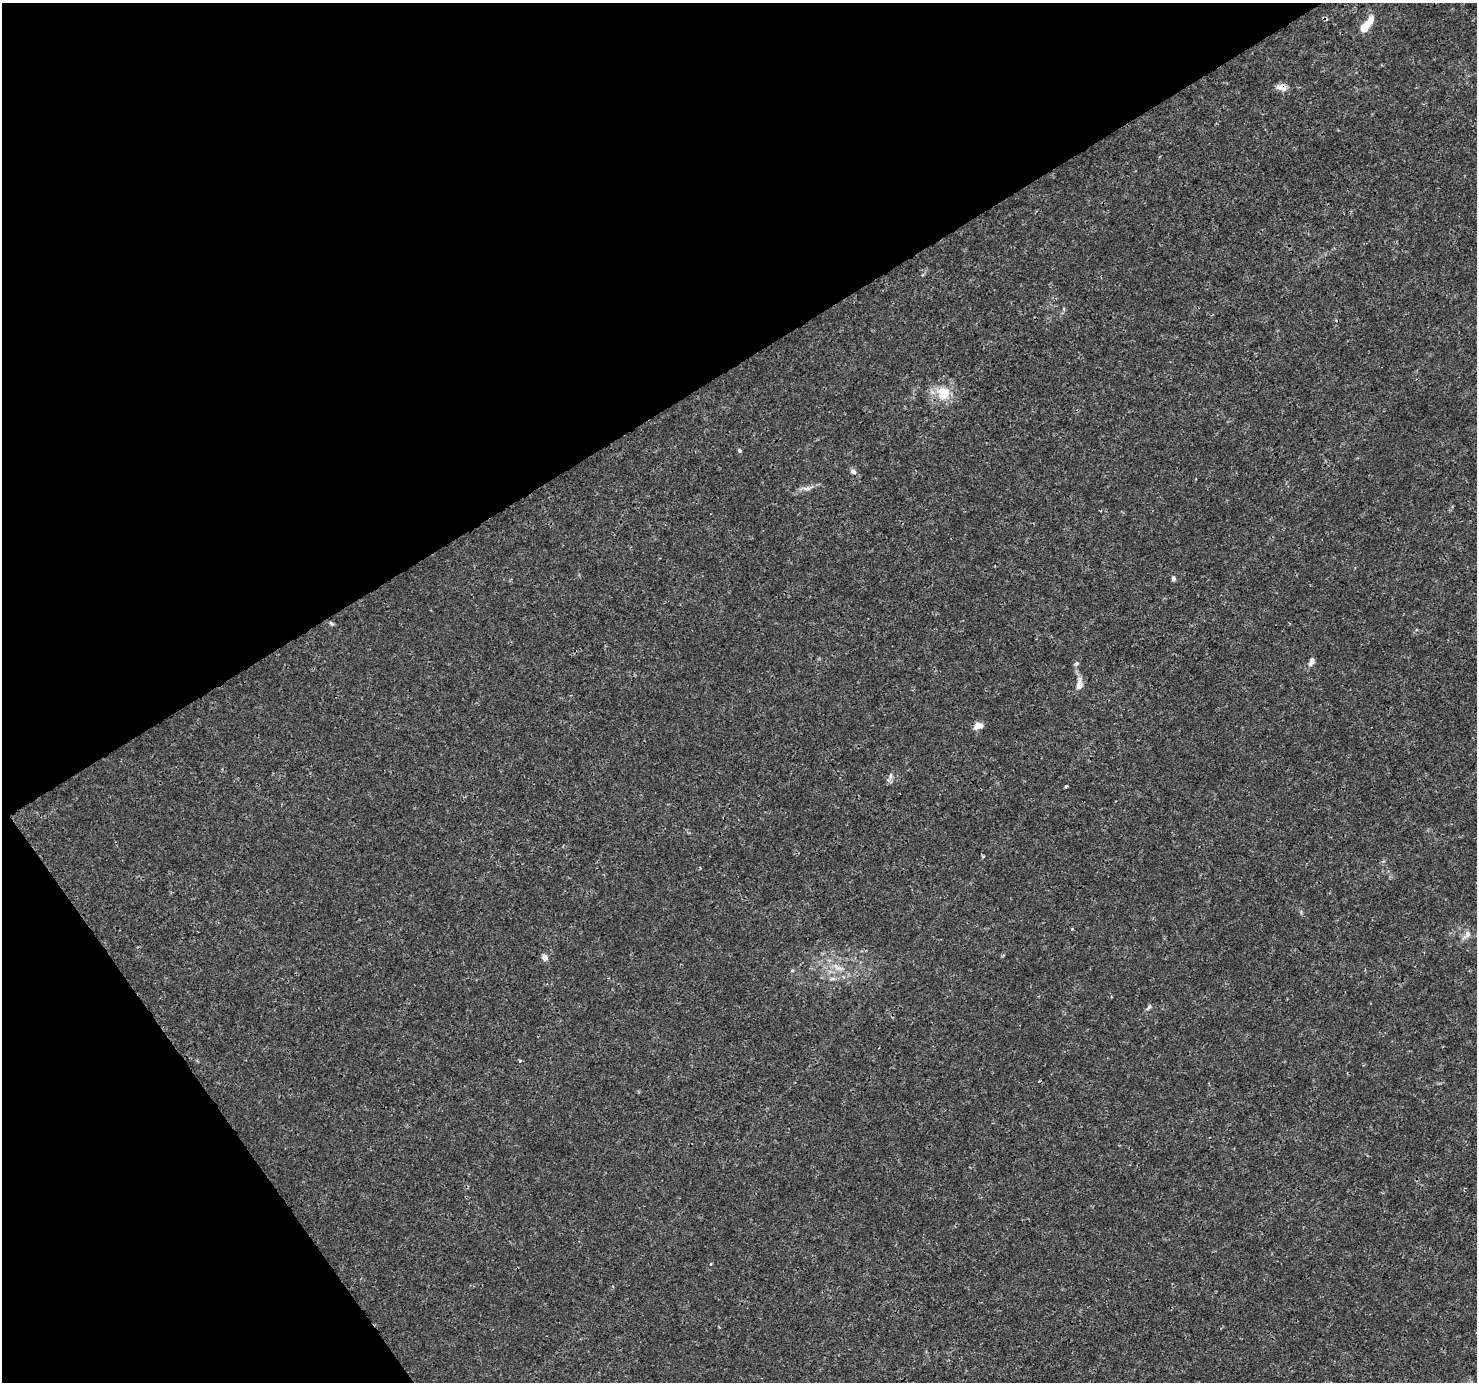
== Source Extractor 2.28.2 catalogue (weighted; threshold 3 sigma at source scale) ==
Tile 5 of 4 x 4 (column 1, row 2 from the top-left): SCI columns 5-1479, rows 2941-4320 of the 5904 x 5819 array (HDU 1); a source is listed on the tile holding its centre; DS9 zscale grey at full resolution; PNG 1479 x 1384 px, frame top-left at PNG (2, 3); no overlay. Shown black and unused: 32% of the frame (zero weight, under 3 of 4 exposures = <1% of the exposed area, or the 3 px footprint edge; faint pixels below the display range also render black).
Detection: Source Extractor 2.28.2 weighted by HDU 2 'WHT'; one run over the whole footprint, this tile lists its part. Background 0.00288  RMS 0.0011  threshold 0.00492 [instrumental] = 3 sigma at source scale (4.5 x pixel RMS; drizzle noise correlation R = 1.50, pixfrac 1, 0.0396/0.0396 arcsec/px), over >= 5 px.
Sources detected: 23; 1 cosmic-ray / hot-pixel residue — not listed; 1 inside a brighter listed object's ellipse — not listed separately; the other 21 listed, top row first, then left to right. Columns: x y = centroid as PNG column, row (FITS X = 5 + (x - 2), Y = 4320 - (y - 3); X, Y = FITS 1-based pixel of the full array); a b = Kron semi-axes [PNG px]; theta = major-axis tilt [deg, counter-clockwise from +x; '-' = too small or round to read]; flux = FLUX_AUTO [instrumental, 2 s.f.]
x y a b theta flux
1365 27 13 7 51 1.8
1281 87 14 9 -9 0.71
943 393 21 18 -38 2.6
740 451 5 4 - 0.22
853 471 8 6 -43 0.44
806 488 11 4 -4 0.4
1173 579 5 4 - 0.28
331 624 7 5 -47 0.18
1311 662 11 6 66 0.45
1076 663 7 5 28 0.21
1079 684 16 8 86 1
978 726 11 8 25 0.74
890 776 9 4 81 0.32
1066 786 4 3 - 0.2
1467 934 13 8 51 0.64
545 957 7 6 - 0.59
838 967 18 8 -25 1.2
792 971 5 3 - 0.12
832 979 9 4 1 0.31
1149 1007 10 5 50 0.26
520 1061 4 3 - 0.11
Overlapping masked pixels (flux is a lower limit): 1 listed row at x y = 1281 87